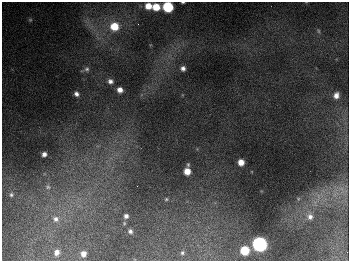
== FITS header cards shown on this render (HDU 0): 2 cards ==
NAXIS1  =                  347
NAXIS2  =                  259

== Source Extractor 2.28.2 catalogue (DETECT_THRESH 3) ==
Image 347 x 259 px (HDU 0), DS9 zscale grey, 1 PNG px = 1 image px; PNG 351 x 263 px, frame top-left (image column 1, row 259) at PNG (2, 2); no overlay
Background 678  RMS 50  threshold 151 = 3 sigma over >= 5 px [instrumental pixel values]
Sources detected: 32; all 32 listed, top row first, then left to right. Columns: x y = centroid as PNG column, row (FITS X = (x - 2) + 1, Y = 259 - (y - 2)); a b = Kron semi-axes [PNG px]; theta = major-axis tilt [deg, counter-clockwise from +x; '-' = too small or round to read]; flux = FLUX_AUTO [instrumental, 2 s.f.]
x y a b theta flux
183 2 4 2 - 3.9e+03
148 6 6 6 - 4.3e+04
156 7 6 6 - 6.5e+04
168 7 7 6 - 2.6e+05
30 20 6 5 - 5.3e+03
138 24 3 2 - 2.5e+03
114 26 8 8 - 8.1e+04
318 31 6 4 -62 5.0e+03
183 68 5 4 - 1.2e+04
87 69 7 7 - 9.0e+03
110 81 6 5 - 1.3e+04
120 90 5 5 - 2.2e+04
76 94 5 5 - 1.3e+04
336 95 7 6 - 2.0e+04
44 154 5 4 - 1.4e+04
241 162 5 5 - 3.5e+04
188 165 6 4 79 4.9e+03
187 171 6 5 - 4.0e+04
48 187 9 7 -26 1.2e+04
341 188 7 4 -19 1.2e+04
11 195 6 6 - 7.3e+03
166 199 5 4 - 4.5e+03
298 199 6 3 72 4.0e+03
126 216 6 6 - 1.2e+04
310 217 8 8 - 1.8e+04
56 219 9 8 - 1.8e+04
130 231 5 4 - 8.9e+03
260 244 7 7 - 1.1e+06
245 250 6 6 - 1.2e+05
57 252 5 4 - 1.7e+04
182 253 6 4 76 5.4e+03
83 254 5 5 - 1.9e+04
At the frame edge (FLAGS 8, measured only in part): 2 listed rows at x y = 183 2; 168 7